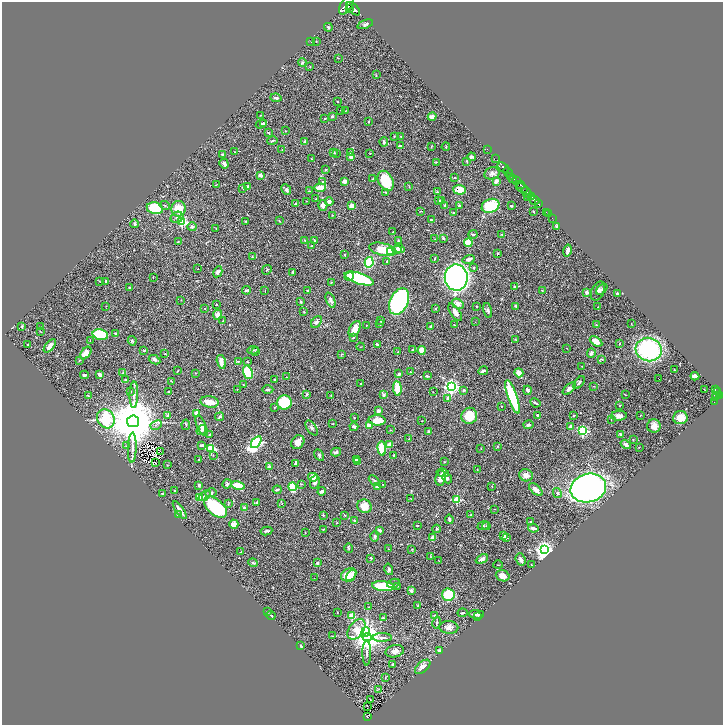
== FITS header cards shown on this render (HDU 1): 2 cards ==
NAXIS1  =                 1442
NAXIS2  =                 1446

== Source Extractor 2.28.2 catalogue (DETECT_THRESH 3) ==
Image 1442 x 1446 px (HDU 1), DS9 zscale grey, zoomed out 1/2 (1 PNG px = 2 x 2 image px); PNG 725 x 727 px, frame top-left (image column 2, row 1446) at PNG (2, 2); each listed source drawn as its Kron ellipse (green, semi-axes under 4 px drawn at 4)
Background 1.31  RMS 0.028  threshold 0.0838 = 3 sigma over >= 5 px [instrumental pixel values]
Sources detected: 486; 48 cannot appear on this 1/2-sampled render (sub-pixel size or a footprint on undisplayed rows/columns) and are neither listed nor drawn; the other 438 listed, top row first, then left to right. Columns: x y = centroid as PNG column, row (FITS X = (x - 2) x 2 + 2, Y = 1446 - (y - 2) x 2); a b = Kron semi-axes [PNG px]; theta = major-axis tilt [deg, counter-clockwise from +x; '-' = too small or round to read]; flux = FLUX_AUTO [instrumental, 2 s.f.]
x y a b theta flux
346 5 10 6 56 9900
350 9 2 2 - 1500
353 9 8 4 -42 7600
365 24 8 4 21 11
328 27 4 3 - 7.4
311 41 2 1 - 2.4
316 41 2 2 - 3
338 58 2 1 - 1.6
302 63 4 4 - 7.8
310 67 3 2 - 2.4
376 75 3 2 - 2
276 98 5 3 - 13
337 102 2 2 - 2.8
341 110 2 2 - 1.7
346 110 3 2 - 2
261 115 2 2 - 2.2
332 116 3 3 - 7.3
432 117 4 3 - 23
325 119 2 2 - 4.1
369 121 2 2 - 5.2
263 123 4 3 - 6.8
261 124 6 3 28 7.9
286 131 2 1 - 2.1
268 133 4 3 - 5.5
394 136 2 2 - 2.2
401 136 3 2 - 2.3
272 141 5 2 - 5.7
305 141 2 2 - 5.4
384 142 5 3 - 11
400 146 3 2 - 16
431 146 3 2 - 2.7
446 147 4 3 - 4.9
282 149 2 2 - 2.7
487 149 2 1 - 51
235 152 2 1 - 1.6
334 152 4 3 - 4.3
351 153 3 3 - 5.8
370 153 2 1 - 1.8
336 154 2 2 - 2.3
223 155 4 3 - 12
351 157 3 3 - 22
471 157 4 3 - 19
496 158 2 1 - 71
311 159 3 2 - 2.2
467 161 4 2 - 4.5
436 162 3 2 - 3.1
224 163 5 4 - 18
503 167 6 3 -39 3200
326 169 3 2 - 3.5
508 172 5 2 - 2100
492 173 8 6 14 17
261 175 2 2 - 35
510 176 3 2 - 360
455 178 2 2 - 7.6
373 179 3 3 - 4
513 179 4 3 - 910
345 181 3 2 - 44
386 181 11 7 -63 160
496 181 4 3 - 17
516 181 4 2 - 1000
322 182 4 3 - 5.3
217 184 3 2 - 2.5
520 184 3 2 - 780
248 186 3 2 - 5.4
320 187 6 3 2 70
409 187 3 2 - 3
243 188 4 2 - 3.9
522 188 6 3 -28 1800
286 189 5 4 - 14
459 190 6 5 - 100
309 191 2 1 - 1.6
386 192 3 2 - 5.7
437 192 3 2 - 3.7
527 192 6 2 -46 4600
528 197 2 1 - 140
532 197 2 1 - 710
316 199 2 2 - 3.9
439 200 2 2 - 6.8
441 200 2 2 - 25
534 200 5 2 - 2400
306 201 2 1 - 2.1
329 201 4 4 - 20
295 204 3 3 - 8.1
538 204 3 2 - 610
165 205 5 3 - 5.5
323 205 5 4 - 25
352 206 4 3 - 56
445 206 3 2 - 16
459 206 3 3 - 5.7
490 206 9 6 22 240
511 206 2 2 - 7.1
155 208 8 6 -12 220
178 209 8 7 - 92
421 211 3 2 - 2.6
533 211 2 2 - 4.6
546 212 2 1 - 24
454 213 3 3 - 3.5
548 214 2 1 - 41
332 215 3 2 - 1.8
177 217 6 5 - 26
552 218 2 1 - 22
431 220 2 2 - 8.9
246 221 3 2 - 4.5
279 221 3 2 - 3.8
182 222 3 3 - 500
135 224 4 2 - 6.6
556 226 3 3 - 6.5
192 227 4 3 - 14
216 229 3 1 - 2
393 232 3 2 - 3.5
473 234 4 3 - 6.3
502 235 3 3 - 3.7
443 238 3 3 - 8
435 239 3 2 - 2.8
305 240 4 2 - 4
314 240 3 2 - 6.4
178 241 3 2 - 2.4
398 241 4 3 - 5.1
468 243 4 3 - 170
312 246 3 2 - 2.9
399 248 5 4 - 36
383 249 13 6 -13 130
397 250 4 4 - 27
391 251 3 3 - 230
568 251 6 3 77 25
498 253 4 2 - 3.6
345 255 2 2 - 3.5
252 257 3 2 - 3.4
435 258 3 1 - 3.8
469 259 6 3 18 16
387 261 3 2 - 6.3
369 262 5 4 - 250
474 268 3 2 - 5.3
197 269 2 1 - 1.9
267 270 5 2 - 3.2
218 272 6 4 61 15
293 272 3 3 - 6.6
153 277 2 1 - 3.1
349 277 5 2 - 35
359 278 15 5 -18 540
456 278 13 11 -88 3200
100 281 3 2 - 2.6
105 281 2 2 - 5.9
331 283 3 3 - 3.7
129 287 3 2 - 7.5
515 287 2 2 - 19
602 289 6 4 45 11
247 290 4 2 - 7.9
542 290 3 2 - 3.1
265 291 3 2 - 2.7
308 291 3 2 - 7.1
598 291 10 6 63 20
587 292 2 2 - 67
617 293 2 2 - 9.6
181 300 3 2 - 1.9
331 300 8 3 -67 16
399 301 14 9 65 1300
301 302 3 3 - 7.1
216 304 2 2 - 3.7
458 304 6 4 -34 29
106 306 3 1 - 1.6
516 306 3 2 - 9.8
477 307 3 3 - 4.5
598 307 2 2 - 1.9
205 308 2 1 - 1.8
436 308 3 2 - 2.9
488 310 8 4 -75 11
304 312 3 2 - 3.5
455 312 10 4 -56 29
218 315 5 4 - 32
223 321 4 3 - 5.7
381 321 4 2 - 4.8
316 322 6 4 51 14
475 322 2 2 - 1.6
380 323 3 3 - 3.5
631 323 2 2 - 2.4
596 324 3 2 - 2.8
366 325 2 1 - 3.3
454 325 2 2 - 3.4
22 326 4 3 - 5.2
431 326 3 2 - 10
40 327 2 1 - 10
355 329 8 5 62 59
40 331 3 1 - 2.8
115 333 3 3 - 4
100 335 8 5 -13 280
353 337 4 2 - 4.3
515 339 3 2 - 4.4
90 340 2 2 - 2.8
132 341 4 4 - 7.7
596 341 7 4 -32 50
28 344 2 1 - 2.4
377 344 3 2 - 6.1
619 344 3 2 - 4
50 346 8 3 50 32
361 347 4 1 - 2.5
567 348 2 2 - 1.7
144 350 3 2 - 4.5
253 350 6 2 4 5.4
412 350 3 3 - 6.8
422 350 4 4 - 46
649 350 13 11 -17 770
255 351 3 2 - 2.5
398 352 2 2 - 3.9
86 353 7 4 53 50
591 353 4 3 - 11
165 354 2 2 - 4.6
342 354 3 3 - 3.2
602 359 4 2 - 3.1
79 360 4 3 - 4.2
155 360 6 4 -27 17
238 361 4 2 - 5.6
221 362 7 3 -76 47
247 362 3 3 - 4.2
582 366 2 2 - 1.7
674 370 2 2 - 3.7
178 371 3 1 - 3.9
483 371 5 2 - 9.7
248 372 7 4 -72 190
410 372 2 2 - 8.7
122 373 4 2 - 3.9
195 373 2 2 - 2.1
519 373 5 3 - 45
399 374 3 3 - 11
84 375 4 3 - 10
100 375 4 3 - 17
427 376 3 2 - 5.9
695 376 4 3 - 31
286 377 3 2 - 2.3
274 379 2 2 - 2.9
659 379 2 1 - 2.1
125 380 3 3 - 5
171 381 3 2 - 2.7
579 383 7 3 52 13
361 384 2 2 - 6.8
243 385 4 2 - 3.1
594 386 4 2 - 2.8
451 387 4 4 - 1600
237 389 2 2 - 1.9
397 389 7 4 -86 90
569 389 8 4 43 14
268 390 5 3 - 9
464 390 4 3 - 9.1
527 390 5 3 - 21
704 390 3 1 - 3.4
715 390 4 2 - 450
131 391 3 2 - 3.1
169 392 2 2 - 5
433 392 3 1 - 1.5
717 392 2 2 - 400
307 394 4 3 - 5.1
134 395 13 3 88 23
331 395 2 1 - 1.3
384 395 3 3 - 9.9
625 395 2 2 - 2.3
88 396 3 2 - 3.9
717 396 3 2 - 430
720 396 4 2 - 890
512 397 18 4 -70 380
447 398 4 3 - 9.2
716 398 4 3 - 570
209 402 9 5 -10 54
284 402 7 7 - 230
714 402 2 1 - 49
535 403 5 2 - 6.8
620 405 3 2 - 2.8
502 406 2 1 - 2.4
274 407 3 2 - 3.2
378 411 4 3 - 19
197 413 2 2 - 120
168 415 4 3 - 6.3
537 415 2 2 - 8
574 415 3 2 - 5.4
640 415 2 2 - 3.4
469 416 8 8 - 100
619 416 8 5 4 36
220 417 4 3 - 9
354 418 2 2 - 3.2
680 418 7 6 - 58
106 419 10 8 -54 380
611 419 3 2 - 2.6
377 420 8 5 -4 80
133 421 6 6 - 43000
422 421 2 1 - 2.3
333 424 2 2 - 3.5
156 425 6 3 28 8
186 425 5 3 - 7.3
528 425 5 3 - 11
201 426 11 4 -67 25
369 426 4 4 - 43
654 426 6 6 - 42
354 427 4 3 - 13
571 427 3 3 - 13
312 428 8 4 -54 14
201 430 5 4 - 8.9
390 430 2 2 - 2.8
583 431 3 3 - 750
428 432 3 3 - 8.4
620 434 3 2 - 6.9
210 435 3 2 - 4.6
409 439 3 2 - 3.9
633 440 3 2 - 2.6
256 442 7 4 53 1200
298 442 7 6 - 43
626 444 5 3 - 12
201 445 3 2 - 12
390 445 4 3 - 33
126 446 4 3 - 5.1
498 446 2 2 - 3.4
639 447 2 2 - 2.6
132 448 15 3 88 29
211 448 4 3 - 340
382 448 7 4 -83 150
481 449 3 2 - 2.1
160 451 2 1 - 2.6
336 452 5 4 - 14
213 455 2 2 - 2.3
319 455 6 4 -60 11
394 455 2 2 - 7.2
356 459 4 3 - 16
199 460 3 2 - 5.6
155 462 2 1 - 2.5
358 462 3 3 - 27
444 462 3 2 - 2.9
296 464 3 2 - 27
167 465 2 2 - 2.1
269 467 2 2 - 39
477 469 2 2 - 2.3
443 473 6 2 -14 7.4
526 475 7 6 - 32
313 477 5 4 - 50
441 478 7 5 83 47
447 478 5 4 - 11
374 480 6 3 -45 7.7
315 482 7 4 81 21
227 484 5 3 - 6
301 484 3 2 - 3.8
383 484 2 2 - 2.2
199 485 3 2 - 9.4
238 485 7 4 -14 92
377 486 4 3 - 17
492 486 2 1 - 1.5
292 487 4 4 - 300
588 488 18 14 15 2500
277 490 4 2 - 6.6
536 490 8 4 -41 29
174 491 2 2 - 4.7
322 491 4 3 - 19
211 493 5 4 - 12
557 493 5 3 - 11
163 494 2 2 - 11
205 496 7 3 36 13
199 497 3 2 - 130
411 498 3 2 - 2.2
457 500 3 3 - 290
257 502 4 2 - 8.8
228 503 4 2 - 3.5
282 503 2 2 - 2.5
364 506 7 6 - 73
215 507 14 7 -40 530
245 508 3 3 - 26
495 509 2 1 - 1.4
180 510 10 3 -55 37
178 515 3 3 - 16
323 515 2 2 - 6
345 515 3 2 - 3.7
471 515 4 3 - 5.3
449 519 5 3 - 9.9
355 520 4 3 - 8
531 521 3 2 - 3.9
337 523 3 2 - 3.7
234 524 5 4 - 30
417 526 3 2 - 4.2
483 526 6 4 17 8.8
486 526 4 3 - 5.2
533 528 5 2 - 17
323 529 3 2 - 3.6
436 529 4 3 - 5.4
380 530 4 3 - 14
266 531 6 2 9 8.9
305 533 3 2 - 1.9
375 536 5 4 - 9.2
504 536 2 2 - 36
433 538 3 3 - 64
506 538 4 3 - 7.4
349 548 5 3 - 5.6
388 549 2 1 - 2
412 549 4 2 - 3.6
544 550 4 4 - 2900
240 552 4 2 - 2.7
431 556 3 2 - 2.4
371 558 3 3 - 8.4
482 559 6 4 27 21
520 559 6 4 -69 21
439 560 4 1 - 1.7
253 563 5 3 - 9.4
317 563 4 3 - 9.4
498 565 5 1 - 3.2
531 565 2 2 - 3
389 569 6 3 -75 9.7
349 575 8 6 29 140
351 575 7 4 55 74
503 576 7 5 -18 35
314 578 2 1 - 1.2
393 583 6 3 20 7.4
383 586 11 5 -6 290
397 586 4 3 - 5.1
411 590 4 3 - 14
448 595 6 6 - 160
418 606 3 2 - 3.6
369 607 3 2 - 5.1
267 611 3 2 - 3.8
337 612 2 1 - 2.3
462 613 5 2 - 7.6
476 614 7 2 -1 20
434 615 3 3 - 3.8
271 616 5 2 - 9.3
352 616 3 2 - 150
478 617 2 2 - 3.4
383 618 4 3 - 6.7
437 623 6 3 78 7.3
449 627 9 6 -3 30
356 629 11 7 53 170
365 632 5 4 - 710
332 636 2 1 - 1.6
367 637 4 4 - 10000
382 637 10 4 0 18
301 646 3 2 - 5.7
439 650 2 2 - 59
395 651 9 6 12 31
367 653 12 3 89 18
393 664 2 2 - 21
423 667 9 5 41 28
385 678 3 2 - 2.5
379 689 3 2 - 0.97
370 699 2 1 - 1.7
368 706 2 1 - 1.5
367 717 4 2 - 180
At the frame edge (FLAGS 8, measured only in part): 1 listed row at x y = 346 5
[48 sub-pixel or undisplayed-footprint detections neither listed nor drawn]